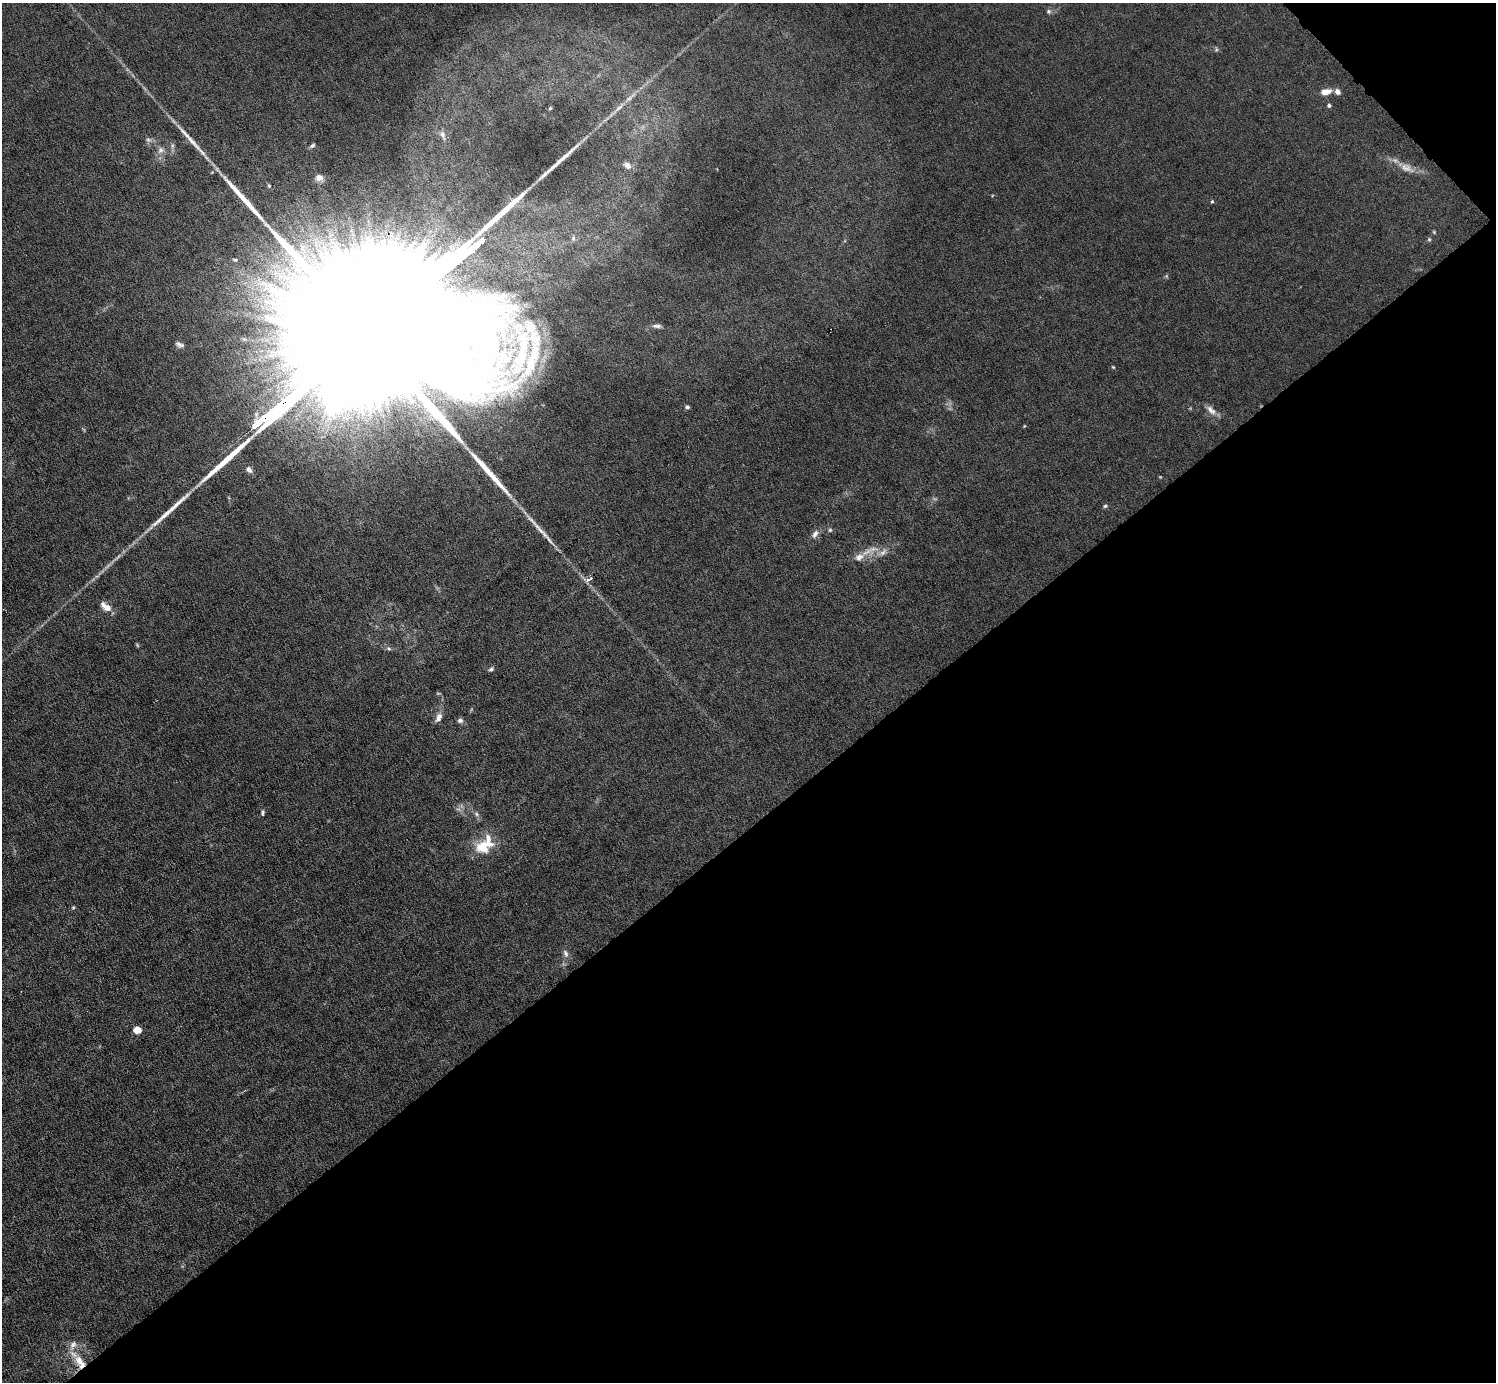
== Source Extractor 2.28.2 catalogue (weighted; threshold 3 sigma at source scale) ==
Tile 12 of 4 x 4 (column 4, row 3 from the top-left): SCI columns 4481-5974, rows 1677-3056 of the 5974 x 5972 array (HDU 1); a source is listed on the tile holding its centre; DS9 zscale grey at full resolution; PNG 1498 x 1384 px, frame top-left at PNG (2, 3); no overlay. Shown black and unused: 41% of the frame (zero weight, under 6 of 12 exposures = <1% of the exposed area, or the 3 px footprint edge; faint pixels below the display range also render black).
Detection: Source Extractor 2.28.2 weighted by HDU 2 'WHT'; one run over the whole footprint, this tile lists its part. Background 0.0141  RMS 0.0031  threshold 0.0125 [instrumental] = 3 sigma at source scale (4.09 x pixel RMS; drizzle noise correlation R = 1.36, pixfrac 0.8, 0.05/0.05 arcsec/px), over >= 5 px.
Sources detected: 56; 4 too faint to see at this stretch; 3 long thin detections or spike segments (spike, bleed or trail) — not listed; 4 inside a brighter listed object's ellipse — not listed separately; the other 45 listed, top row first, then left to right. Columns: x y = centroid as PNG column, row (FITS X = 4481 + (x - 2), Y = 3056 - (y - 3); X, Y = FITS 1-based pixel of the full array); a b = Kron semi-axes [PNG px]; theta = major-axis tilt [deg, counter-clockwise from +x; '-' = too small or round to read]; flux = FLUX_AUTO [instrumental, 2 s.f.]
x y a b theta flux
1048 11 6 6 - 0.65
1216 49 6 4 -73 0.4
1337 91 7 6 - 1.3
1326 92 12 7 13 2.8
1329 105 5 4 - 0.56
550 108 5 4 - 0.37
442 134 10 7 -73 1.2
148 140 8 6 -20 0.77
312 145 7 5 33 0.53
161 150 10 9 - 1.5
627 165 10 7 -37 1.7
1407 168 21 11 -26 3.4
319 178 9 7 -11 1.5
269 185 5 4 - 0.35
1212 201 5 4 - 0.32
1429 239 5 5 - 0.37
302 249 19 8 -73 3.5
235 260 7 4 -20 0.45
657 326 13 5 -1 1
371 331 192 26 39 130000
179 344 11 5 -22 0.91
1113 367 5 3 - 0.27
687 407 5 4 - 0.62
1211 410 16 7 -46 1.9
1024 426 4 3 - 0.22
249 470 8 6 -40 1.2
1105 506 6 5 - 0.44
540 529 42 6 -47 4.2
830 530 5 5 - 0.4
815 534 12 7 60 1.3
873 549 17 6 2 2.4
859 557 14 10 29 2.5
589 579 7 3 24 2
106 607 15 7 -36 2.7
389 648 7 4 -20 0.59
491 669 7 5 29 0.61
439 718 13 7 68 1.7
460 720 7 6 - 0.89
262 813 7 4 85 0.49
483 847 19 18 - 7.1
73 907 5 4 - 0.33
565 953 11 7 -68 1.1
137 1030 7 6 - 2.9
73 1345 13 8 59 1.8
79 1361 15 11 -69 3.8
Overlapping masked pixels (flux is a lower limit): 1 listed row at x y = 371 331